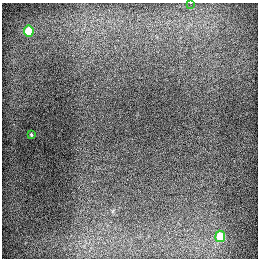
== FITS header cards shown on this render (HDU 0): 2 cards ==
NAXIS1  =                  256
NAXIS2  =                  256

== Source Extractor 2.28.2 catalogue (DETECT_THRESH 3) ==
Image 256 x 256 px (HDU 0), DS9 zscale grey, 1 PNG px = 1 image px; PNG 260 x 260 px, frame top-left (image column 1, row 256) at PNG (2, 3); each listed source drawn as its Kron ellipse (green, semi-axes under 4 px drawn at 4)
Background 1430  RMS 31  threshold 93.7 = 3 sigma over >= 5 px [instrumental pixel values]
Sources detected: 4; all 4 listed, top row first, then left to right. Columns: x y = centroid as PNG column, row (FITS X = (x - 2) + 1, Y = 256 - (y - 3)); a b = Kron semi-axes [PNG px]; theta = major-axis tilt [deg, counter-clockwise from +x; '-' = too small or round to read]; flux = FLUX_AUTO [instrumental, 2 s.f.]
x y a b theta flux
190 3 2 2 - 2100
29 31 5 5 - 91000
31 135 3 2 - 2200
220 236 6 5 - 70000
At the frame edge (FLAGS 8, measured only in part): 1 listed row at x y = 190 3